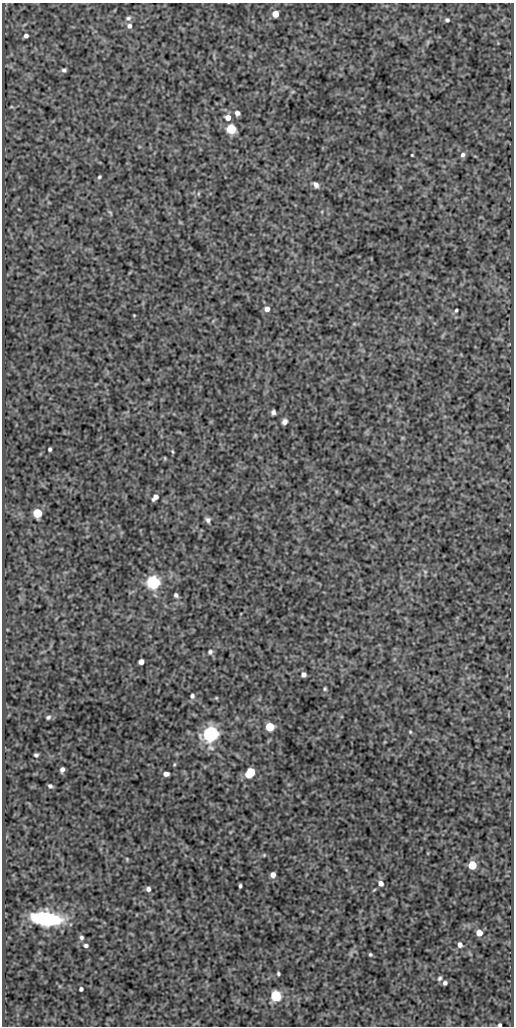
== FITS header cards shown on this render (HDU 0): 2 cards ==
NAXIS1  =                  512
NAXIS2  =                 1024

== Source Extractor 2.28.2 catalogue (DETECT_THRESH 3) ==
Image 512 x 1024 px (HDU 0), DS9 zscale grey, 1 PNG px = 1 image px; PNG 516 x 1028 px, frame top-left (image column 1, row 1024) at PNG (2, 3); no overlay
Background 93.9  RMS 0.53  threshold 1.58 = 3 sigma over >= 5 px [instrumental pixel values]
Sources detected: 63; all 63 listed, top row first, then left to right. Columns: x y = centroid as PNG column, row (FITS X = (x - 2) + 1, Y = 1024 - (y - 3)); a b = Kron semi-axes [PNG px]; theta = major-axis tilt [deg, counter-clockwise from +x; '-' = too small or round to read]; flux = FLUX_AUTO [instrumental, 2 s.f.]
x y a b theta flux
275 14 5 5 - 450
128 18 7 6 - 86
447 20 5 4 - 71
129 26 7 6 - 110
26 36 5 4 - 110
64 70 5 4 - 74
11 107 6 3 18 36
237 113 5 5 - 130
228 117 6 6 - 280
231 129 6 5 - 2400
412 155 3 3 - 32
463 155 7 6 - 110
99 177 4 3 - 48
316 185 7 5 -50 150
198 194 6 4 72 45
110 212 7 3 -48 42
267 309 6 6 - 190
456 310 4 3 - 49
134 315 3 3 - 27
273 412 5 4 - 100
284 422 5 4 - 130
50 449 4 3 - 60
172 451 5 3 - 39
165 458 5 3 - 31
155 497 7 4 48 180
37 513 6 5 - 1800
208 520 7 6 - 110
425 572 6 5 - 58
153 582 6 6 - 9200
176 595 5 4 - 88
210 652 7 7 - 98
141 662 5 5 - 210
303 675 5 4 - 130
325 689 5 4 - 50
192 696 6 6 - 93
216 698 5 4 - 38
48 717 6 5 - 70
270 727 5 5 - 1300
410 732 4 4 - 40
210 734 6 6 - 15000
36 755 4 3 - 65
62 769 5 4 - 120
250 773 8 5 51 1700
166 774 6 4 -3 150
50 786 5 4 - 71
127 859 5 4 - 39
472 865 5 5 - 1200
273 875 5 4 - 200
381 883 6 6 - 180
240 886 4 3 - 61
148 889 5 5 - 110
46 919 22 10 -6 4300
479 933 5 5 - 380
81 937 6 5 - 81
86 945 6 5 - 79
460 945 5 4 - 170
370 954 3 3 - 48
278 974 3 3 - 51
440 978 6 4 57 69
445 983 4 4 - 87
81 989 4 4 - 78
276 996 6 6 - 3700
500 1025 3 3 - 66
At the frame edge (FLAGS 8, measured only in part): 1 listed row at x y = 500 1025